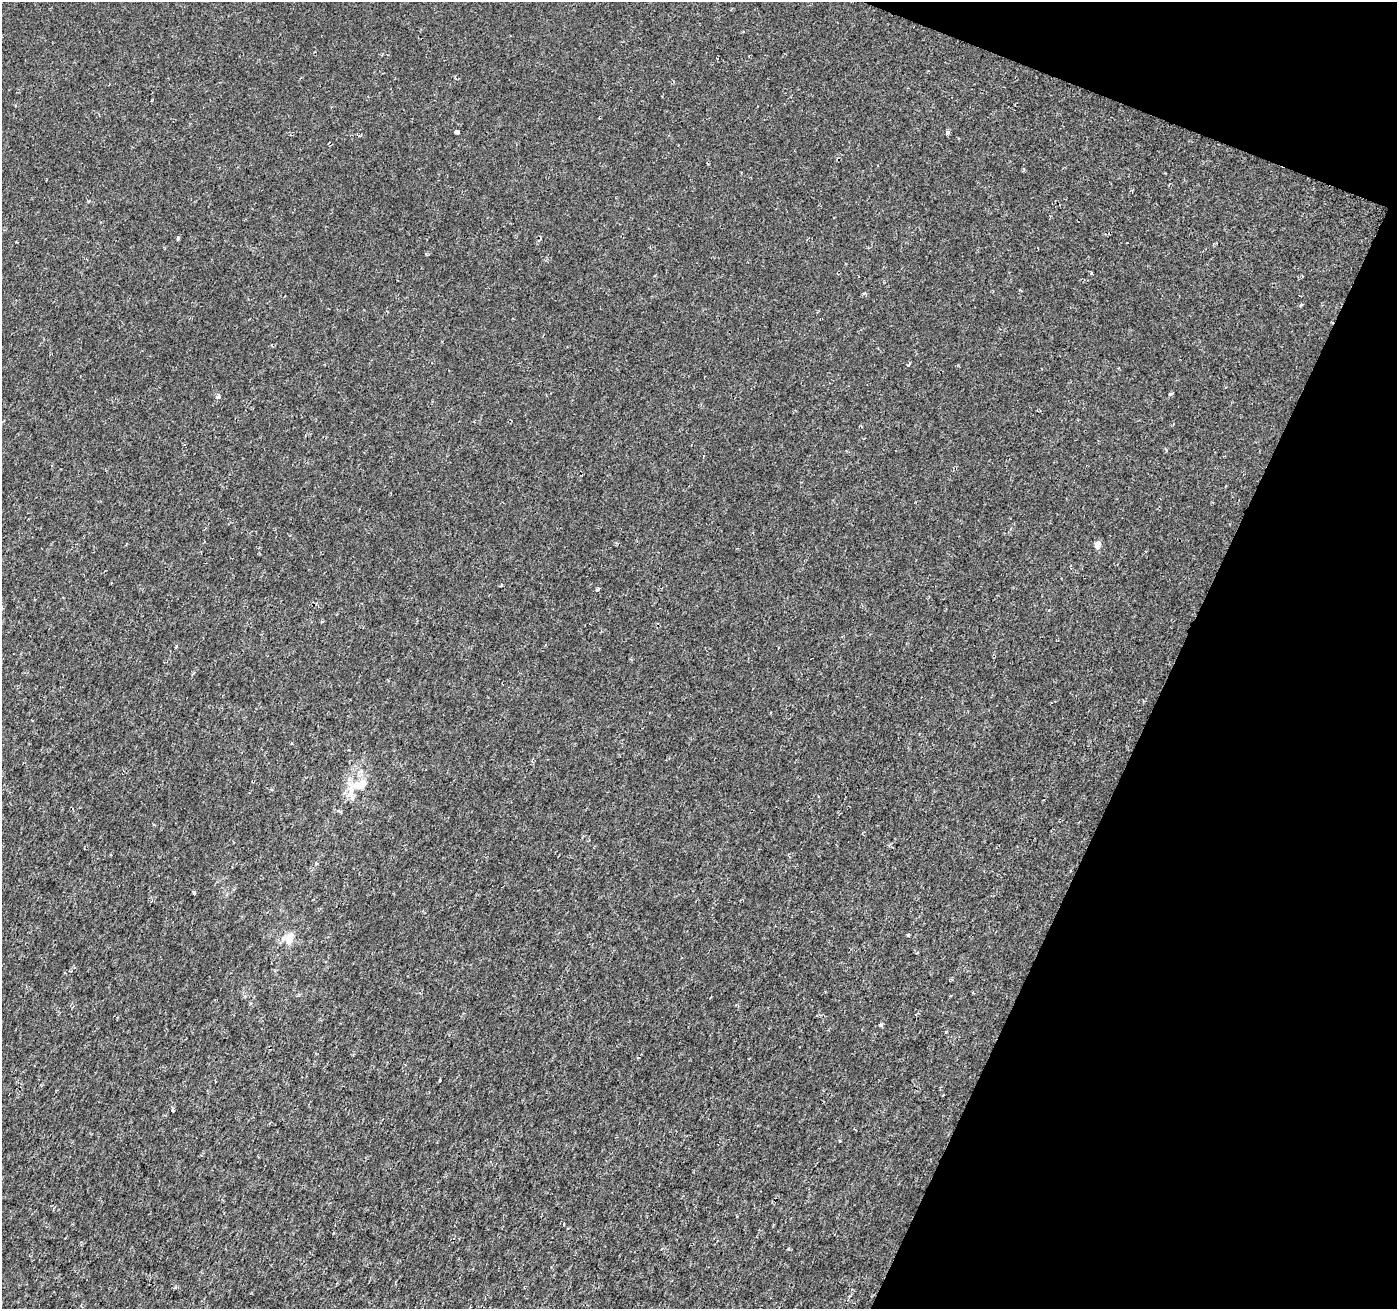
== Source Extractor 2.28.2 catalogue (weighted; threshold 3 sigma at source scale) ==
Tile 8 of 4 x 4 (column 4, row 2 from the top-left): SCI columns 4192-5586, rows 2891-4197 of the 5588 x 5717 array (HDU 1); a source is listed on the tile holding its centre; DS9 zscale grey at full resolution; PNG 1399 x 1311 px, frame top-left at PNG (2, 2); no overlay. Shown black and unused: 19% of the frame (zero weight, under 2 of 3 exposures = <1% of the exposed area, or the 3 px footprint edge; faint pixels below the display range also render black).
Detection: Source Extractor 2.28.2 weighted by HDU 2 'WHT'; one run over the whole footprint, this tile lists its part. Background -6.86e-05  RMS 0.0018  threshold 0.00829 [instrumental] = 3 sigma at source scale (4.5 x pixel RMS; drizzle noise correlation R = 1.50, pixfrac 1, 0.0396/0.0396 arcsec/px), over >= 5 px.
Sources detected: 16; all 16 listed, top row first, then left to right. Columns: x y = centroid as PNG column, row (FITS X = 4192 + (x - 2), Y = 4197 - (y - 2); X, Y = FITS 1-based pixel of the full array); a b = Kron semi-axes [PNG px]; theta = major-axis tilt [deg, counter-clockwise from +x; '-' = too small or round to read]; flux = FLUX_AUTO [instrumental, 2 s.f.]
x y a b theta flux
457 132 3 3 - 0.6
947 132 6 3 19 0.24
178 238 4 3 - 0.2
1091 273 3 3 - 0.65
1170 394 4 3 - 0.39
218 396 4 3 - 1.3
1097 544 5 4 - 1.8
501 585 3 3 - 0.17
597 590 3 3 - 0.52
361 785 15 10 30 2.8
194 893 4 3 - 0.97
908 935 3 3 - 1.7
289 938 13 8 73 1.8
881 1025 5 4 - 0.34
440 1080 3 2 - 0.29
173 1110 4 4 - 0.2